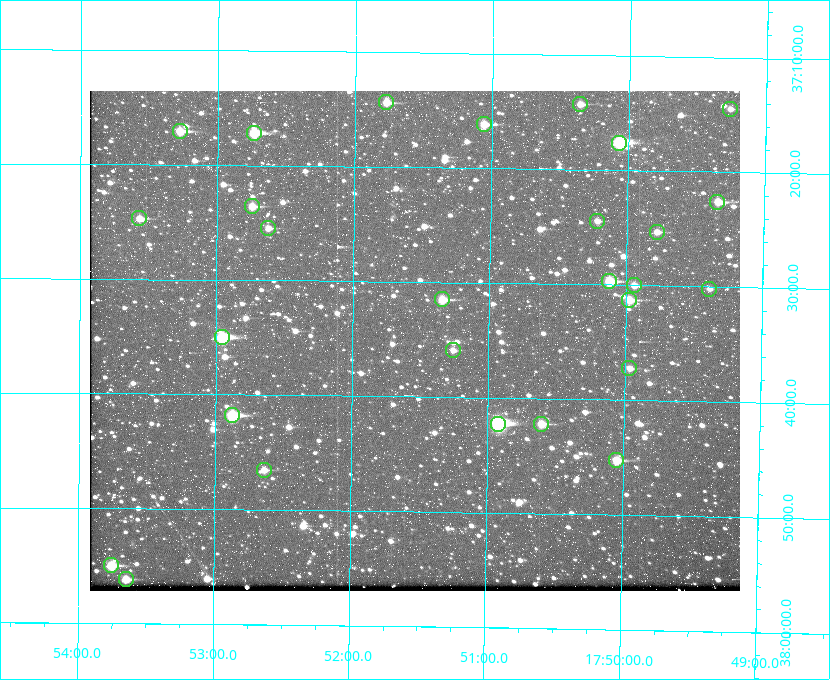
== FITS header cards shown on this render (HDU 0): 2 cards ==
NAXIS1  =                  650 / Width of table row in bytes
NAXIS2  =                  500 / Number of rows in table

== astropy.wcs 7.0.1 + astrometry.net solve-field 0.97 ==
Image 650 x 500 px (HDU 0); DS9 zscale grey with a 90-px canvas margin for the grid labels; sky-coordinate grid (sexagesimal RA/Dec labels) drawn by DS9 from the SOLVED WCS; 28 Tycho-2 reference stars matched to detected sources circled (green)
Header WCS: none
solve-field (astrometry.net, Tycho-2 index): SOLVED blind (the file carries no WCS)
Solved WCS: RA---TAN-SIP/DEC--TAN-SIP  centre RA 17:51:33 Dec +37:35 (267.89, +37.59 deg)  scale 5.23 arcsec/px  FOV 56.7' x 43.6'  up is +179 deg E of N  parity flipped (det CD > 0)
(file carries no celestial WCS; the grid is the blind solution)
Tycho-2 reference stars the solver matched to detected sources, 28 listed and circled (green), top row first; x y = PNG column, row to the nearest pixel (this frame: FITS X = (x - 90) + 1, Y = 500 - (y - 91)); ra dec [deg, ICRS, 3 dp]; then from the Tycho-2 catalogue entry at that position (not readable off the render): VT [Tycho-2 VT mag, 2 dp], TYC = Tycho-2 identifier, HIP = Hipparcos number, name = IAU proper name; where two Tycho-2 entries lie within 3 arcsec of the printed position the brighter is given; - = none
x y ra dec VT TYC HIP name
386 102 267.943 +37.240 10.39 2620-505-1 - -
580 104 267.589 +37.238 11.09 2619-212-1 - -
730 109 267.316 +37.242 12.03 2619-611-1 - -
484 124 267.764 +37.270 10.17 2620-784-1 - -
180 131 268.319 +37.285 9.88 2620-536-1 - -
254 133 268.183 +37.286 8.98 2620-786-1 87506 -
619 143 267.517 +37.293 8.96 2619-379-1 - -
717 202 267.335 +37.377 10.60 2619-634-1 - -
252 206 268.186 +37.393 10.44 2620-175-1 - -
139 218 268.392 +37.412 10.60 2620-800-1 - -
597 221 267.555 +37.408 11.50 2619-358-1 - -
268 228 268.156 +37.424 11.25 2620-712-1 - -
657 232 267.445 +37.422 11.17 2619-451-1 - -
609 281 267.531 +37.495 10.07 2619-274-1 - -
634 285 267.485 +37.500 11.33 2619-40-1 - -
709 289 267.347 +37.503 12.15 3088-638-1 - -
442 299 267.836 +37.525 9.96 3089-889-1 - -
629 300 267.494 +37.522 10.35 3088-270-1 - -
222 337 268.239 +37.584 8.64 3089-755-1 - -
453 350 267.815 +37.598 11.54 3089-1081-1 - -
629 368 267.491 +37.621 11.40 3088-1284-1 - -
232 415 268.219 +37.697 8.93 3089-671-1 - -
498 424 267.730 +37.705 8.13 3089-1203-1 87349 -
541 424 267.652 +37.703 11.04 3089-693-1 - -
616 460 267.512 +37.755 10.10 3089-2332-1 - -
264 470 268.159 +37.775 11.22 3089-2245-1 - -
111 565 268.439 +37.916 9.61 3089-2268-1 - -
126 579 268.412 +37.936 10.36 3089-2031-1 - -